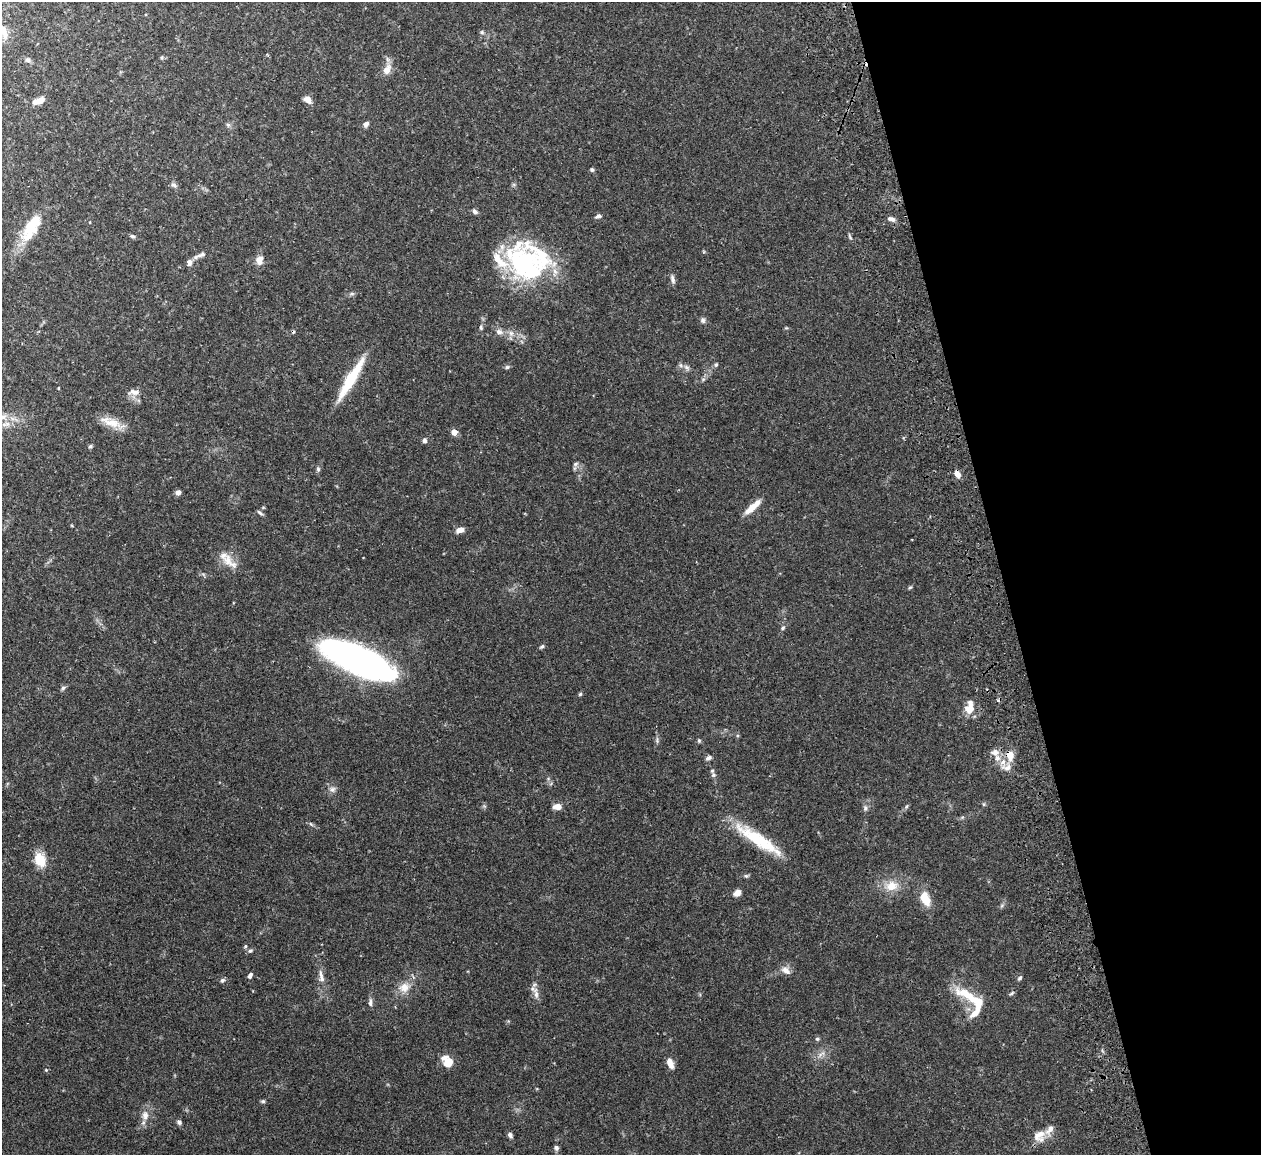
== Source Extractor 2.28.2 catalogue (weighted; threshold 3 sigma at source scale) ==
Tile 12 of 4 x 4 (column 4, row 3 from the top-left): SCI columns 3835-5093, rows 1313-2465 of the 5149 x 5047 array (HDU 1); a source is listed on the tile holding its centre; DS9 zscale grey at full resolution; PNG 1263 x 1157 px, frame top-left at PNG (2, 2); no overlay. Shown black and unused: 21% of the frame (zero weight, under 2 of 3 exposures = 3% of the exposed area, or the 3 px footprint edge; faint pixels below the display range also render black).
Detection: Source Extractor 2.28.2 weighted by HDU 2 'WHT'; one run over the whole footprint, this tile lists its part. Background 0.0823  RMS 0.0059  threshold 0.0264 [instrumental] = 3 sigma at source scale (4.5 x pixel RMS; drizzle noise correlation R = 1.50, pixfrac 1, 0.05/0.05 arcsec/px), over >= 5 px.
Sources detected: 111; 3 inside a brighter object's white glare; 1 cosmic-ray / hot-pixel residue — not listed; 12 inside a brighter listed object's ellipse — not listed separately; the other 95 listed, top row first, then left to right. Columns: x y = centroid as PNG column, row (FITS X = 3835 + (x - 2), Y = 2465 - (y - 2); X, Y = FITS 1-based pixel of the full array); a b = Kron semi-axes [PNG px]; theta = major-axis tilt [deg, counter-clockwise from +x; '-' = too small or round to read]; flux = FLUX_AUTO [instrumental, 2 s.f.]
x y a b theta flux
2 31 16 10 -62 6.8
482 32 5 5 - 0.95
162 57 6 3 71 0.63
28 60 6 6 - 1.4
387 69 15 9 61 5.2
307 99 9 7 -43 3.9
40 100 10 7 25 4.2
366 124 8 6 52 1.9
228 125 6 5 - 1.2
592 170 5 4 - 0.97
174 185 8 6 -30 1.5
475 211 8 5 -42 1.6
598 216 8 5 23 1.4
891 219 10 5 -18 2.2
32 225 34 15 56 19
132 236 6 5 - 1.2
850 237 9 3 -63 0.9
201 255 12 6 18 2.4
259 260 11 9 85 4.4
189 262 8 6 84 2.4
525 262 44 37 19 58
672 279 12 5 -77 2
352 294 6 4 0 0.99
703 320 8 6 -74 1.5
786 328 6 3 16 0.57
499 332 10 7 -14 2.7
716 365 6 4 68 0.87
507 367 7 5 16 1.1
686 367 7 6 - 1.7
351 379 52 9 59 25
703 379 6 4 -43 0.84
58 388 4 3 - 0.44
134 392 16 8 -1 3.7
111 422 35 10 -20 9.2
454 432 4 4 - 7.9
424 440 7 6 - 1.5
90 446 6 4 22 0.88
575 464 7 5 30 1.1
318 469 6 6 - 0.99
957 474 9 6 -57 3.5
178 492 5 5 - 3.1
753 507 24 6 42 7.2
260 513 9 4 -39 1.1
460 530 9 6 22 3.7
912 539 3 2 - 0.35
228 560 17 14 -80 8.5
910 587 6 4 4 0.68
783 628 7 5 42 1
542 646 6 4 47 1
354 654 40 16 -27 120
63 688 6 5 - 1.2
580 694 5 5 - 0.72
969 709 13 12 - 6.7
657 740 9 5 -88 1.3
699 740 6 4 -70 0.77
995 753 11 8 -3 3.8
1010 755 14 9 -79 6.3
709 758 8 5 25 1.6
714 775 6 6 - 1.3
332 789 9 7 -4 2.2
984 804 6 4 72 0.64
906 806 7 4 45 0.87
557 807 8 6 -1 4.7
865 808 8 5 90 1.5
311 824 7 4 -45 0.92
758 839 62 13 -33 29
40 860 13 10 -72 13
746 876 5 5 - 0.94
892 886 19 14 14 9.4
737 893 9 7 34 3.3
925 899 16 9 -66 10
1002 905 6 4 20 0.93
245 946 5 4 - 0.72
250 951 7 5 28 1.2
786 970 14 8 -35 3.6
250 976 6 4 61 1.6
321 977 19 6 -80 4.1
1019 978 7 4 41 0.97
222 980 7 5 31 1.1
404 987 15 13 28 6.9
1012 993 8 4 36 0.9
536 994 21 6 -77 3.7
967 995 39 12 -28 16
370 1002 12 5 89 1.8
976 1012 20 8 52 7.1
817 1039 5 5 - 0.92
447 1062 13 10 -55 8.5
670 1063 12 6 -67 4.5
46 1070 5 3 - 0.52
263 1101 6 5 - 0.84
145 1115 13 9 90 4.5
179 1122 7 5 -30 1.2
510 1135 7 5 -54 1.7
1039 1136 16 14 56 6.6
556 1148 7 6 - 1.4
Overlapping masked pixels (flux is a lower limit): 1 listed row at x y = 1010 755
Isophote crosses this tile's border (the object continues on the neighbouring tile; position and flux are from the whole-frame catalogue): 1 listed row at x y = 2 31